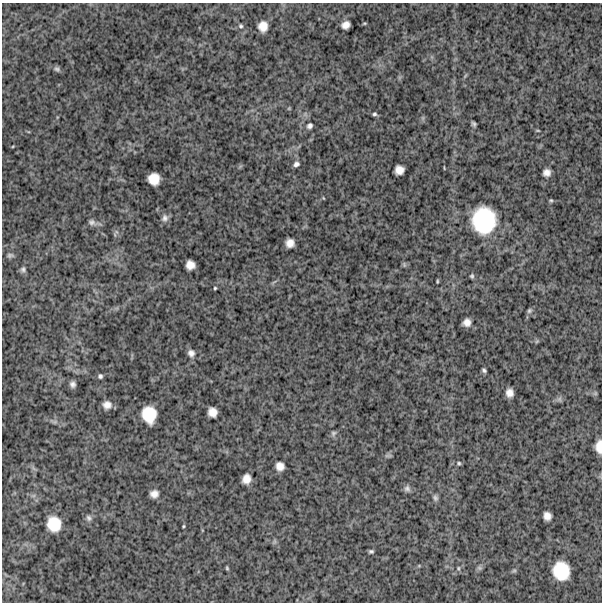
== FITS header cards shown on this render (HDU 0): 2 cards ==
NAXIS1  =                  600
NAXIS2  =                  600

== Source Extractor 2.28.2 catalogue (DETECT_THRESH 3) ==
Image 600 x 600 px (HDU 0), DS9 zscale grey, 1 PNG px = 1 image px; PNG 604 x 604 px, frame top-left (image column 1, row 600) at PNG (2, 3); no overlay
Background 1140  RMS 320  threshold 952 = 3 sigma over >= 5 px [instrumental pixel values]
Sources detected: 60; all 60 listed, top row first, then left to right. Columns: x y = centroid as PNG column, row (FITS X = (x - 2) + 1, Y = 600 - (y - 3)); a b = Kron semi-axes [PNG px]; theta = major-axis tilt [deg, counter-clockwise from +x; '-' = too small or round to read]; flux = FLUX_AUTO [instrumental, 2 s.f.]
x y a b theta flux
346 25 8 6 32 1.3e+05
241 26 6 5 - 3.9e+04
263 26 9 8 - 2.0e+05
57 69 8 6 -42 5.2e+04
289 108 5 3 - 2.0e+04
374 114 6 5 - 4.0e+04
474 124 5 4 - 4.4e+04
310 126 8 7 - 6.6e+04
538 130 5 3 - 2.0e+04
13 146 5 3 - 1.8e+04
296 164 8 6 25 6.9e+04
399 170 8 8 - 1.7e+05
547 172 7 7 - 1.2e+05
154 179 10 10 - 3.0e+05
323 198 5 3 - 1.6e+04
551 200 5 4 - 2.7e+04
165 218 10 9 - 9.4e+04
484 220 27 24 -89 1.5e+06
92 222 11 8 -25 8.7e+04
115 235 6 4 -72 2.9e+04
290 243 8 8 - 1.6e+05
10 255 8 5 -7 4.4e+04
190 265 8 8 - 1.8e+05
404 265 8 4 -76 3.2e+04
23 269 7 6 - 5.1e+04
472 276 5 4 - 3.7e+04
437 281 6 3 83 2.2e+04
215 288 3 3 - 2.3e+04
529 311 7 6 - 4.4e+04
467 322 7 7 - 1.4e+05
537 341 6 4 45 2.8e+04
191 353 10 8 -68 1.0e+05
484 370 4 4 - 4.1e+04
100 376 6 5 - 4.4e+04
73 384 6 5 - 7.7e+04
509 393 7 7 - 1.4e+05
559 399 7 6 - 5.1e+04
107 405 7 7 - 1.3e+05
212 412 9 8 - 1.8e+05
149 414 15 12 -79 5.4e+05
54 422 10 5 -18 6.6e+04
333 433 7 7 - 5.1e+04
599 447 12 6 -90 2.0e+05
388 456 10 4 0 3.8e+04
459 463 5 5 - 3.0e+04
280 466 8 7 - 1.5e+05
246 479 9 7 74 1.8e+05
407 489 9 8 - 7.2e+04
154 494 8 8 - 1.3e+05
435 498 8 6 -59 5.6e+04
547 516 8 7 - 1.4e+05
89 518 9 7 -45 6.7e+04
54 524 13 12 - 4.6e+05
183 526 4 3 - 2.2e+04
371 551 5 4 - 3.8e+04
227 568 5 3 - 2.7e+04
458 568 5 5 - 2.8e+04
479 568 8 6 -20 4.2e+04
514 571 7 4 1 3.2e+04
561 571 16 14 -76 6.7e+05
At the frame edge (FLAGS 8, measured only in part): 1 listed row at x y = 599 447